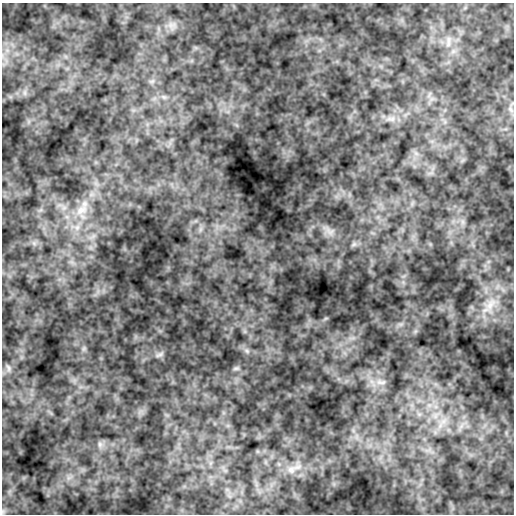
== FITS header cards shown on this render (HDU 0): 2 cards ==
NAXIS1  =                  512 / length of data axis 1
NAXIS2  =                  512 / length of data axis 2

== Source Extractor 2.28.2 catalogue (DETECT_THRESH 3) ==
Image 512 x 512 px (HDU 0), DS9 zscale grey, 1 PNG px = 1 image px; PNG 516 x 516 px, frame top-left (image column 1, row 512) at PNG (2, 3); no overlay
Background 1.72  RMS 7.4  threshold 22.1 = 3 sigma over >= 5 px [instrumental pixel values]
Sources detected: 21; all 21 listed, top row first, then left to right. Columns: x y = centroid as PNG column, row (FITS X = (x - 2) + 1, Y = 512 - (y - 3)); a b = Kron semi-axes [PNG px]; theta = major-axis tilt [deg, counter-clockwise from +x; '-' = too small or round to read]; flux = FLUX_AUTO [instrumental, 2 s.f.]
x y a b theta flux
172 25 14 13 - 4600
448 42 20 5 85 3100
152 81 7 4 18 1100
25 93 10 5 -90 1500
164 97 7 5 -44 1100
511 109 10 5 -53 1500
391 119 15 8 0 3900
81 210 22 11 39 9100
200 229 9 4 81 1500
329 231 22 10 -35 5200
354 244 9 6 27 1700
491 304 21 10 58 7700
247 351 7 5 -45 1100
159 355 11 5 27 1400
8 368 11 6 -65 1600
236 368 9 5 5 1000
381 382 17 6 1 3000
443 421 12 7 48 4000
100 444 8 6 -70 1700
291 469 11 10 - 3800
3 511 8 4 90 790